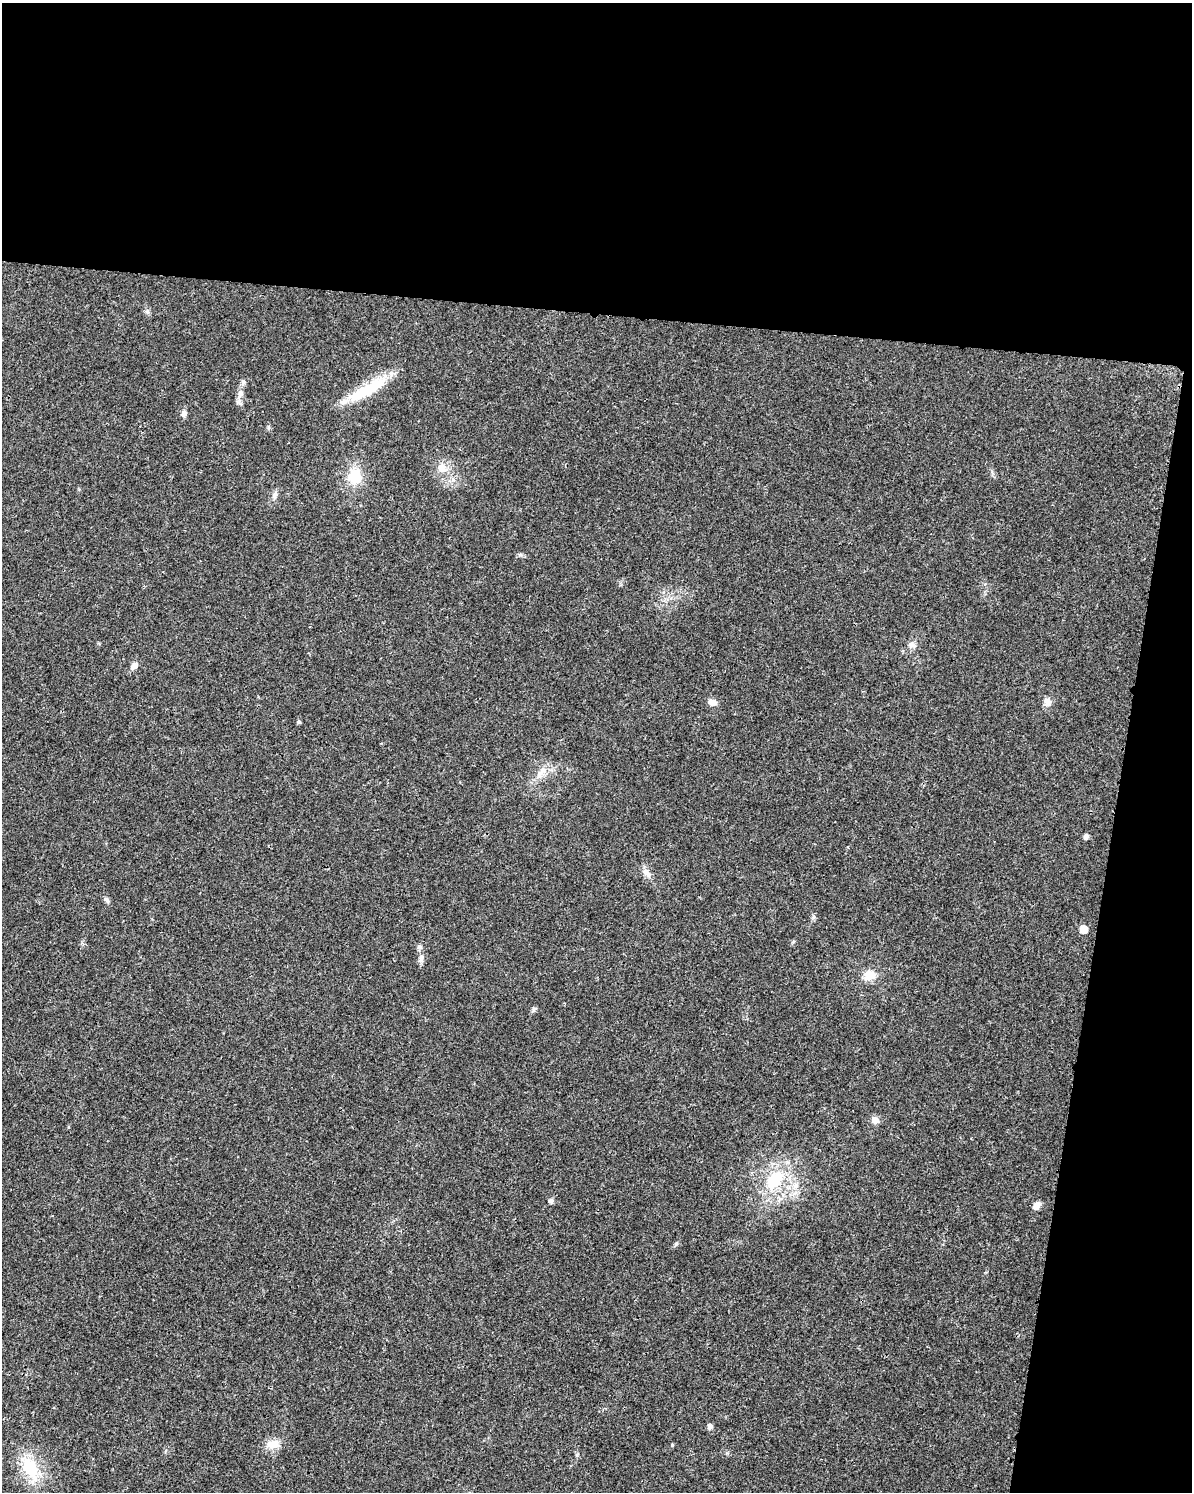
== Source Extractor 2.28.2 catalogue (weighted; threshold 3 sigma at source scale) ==
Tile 4 of 4 x 3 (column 4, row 1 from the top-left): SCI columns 3585-4774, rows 3221-4710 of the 4784 x 4997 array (HDU 1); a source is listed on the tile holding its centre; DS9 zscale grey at full resolution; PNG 1194 x 1494 px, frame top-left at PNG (2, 3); no overlay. Shown black and unused: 27% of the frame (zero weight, under 3 of 4 exposures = <1% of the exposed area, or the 3 px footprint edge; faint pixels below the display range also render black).
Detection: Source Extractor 2.28.2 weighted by HDU 2 'WHT'; one run over the whole footprint, this tile lists its part. Background 0.0199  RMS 0.0029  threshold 0.0129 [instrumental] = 3 sigma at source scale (4.5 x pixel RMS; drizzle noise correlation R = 1.50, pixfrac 1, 0.0396/0.0396 arcsec/px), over >= 5 px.
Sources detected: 31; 1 inside a brighter listed object's ellipse — not listed separately; the other 30 listed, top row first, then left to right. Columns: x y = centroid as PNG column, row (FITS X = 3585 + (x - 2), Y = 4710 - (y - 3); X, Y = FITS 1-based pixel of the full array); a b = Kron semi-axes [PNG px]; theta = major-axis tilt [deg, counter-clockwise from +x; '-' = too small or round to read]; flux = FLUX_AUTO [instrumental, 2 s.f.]
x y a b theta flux
147 311 7 5 -45 0.58
367 389 56 13 31 13
240 394 13 8 76 1.9
184 413 9 7 82 1.1
442 468 15 11 -42 3
355 476 18 16 -81 7.3
274 495 10 6 60 1.1
911 645 9 8 - 1.2
134 666 10 7 48 1.7
712 702 11 8 -24 1.8
1047 702 10 8 87 1.8
299 722 5 4 - 0.44
541 772 22 7 52 2.9
1086 836 7 6 - 0.81
646 873 14 7 -44 1.7
107 900 10 5 -53 0.78
1083 929 6 5 - 5
420 946 7 6 - 0.7
421 958 10 6 83 1.2
869 975 13 12 - 4
533 1009 9 5 50 0.6
875 1120 9 9 - 1.5
774 1180 34 21 55 15
551 1201 6 5 - 0.92
1037 1206 10 8 63 1.5
676 1244 6 5 - 0.5
710 1426 6 5 - 1.2
273 1444 19 12 8 3.3
672 1445 4 4 - 0.25
30 1468 37 21 -68 12
Unlisted compact peaks at least as high as the median listed source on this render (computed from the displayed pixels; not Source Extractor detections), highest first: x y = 577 1455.